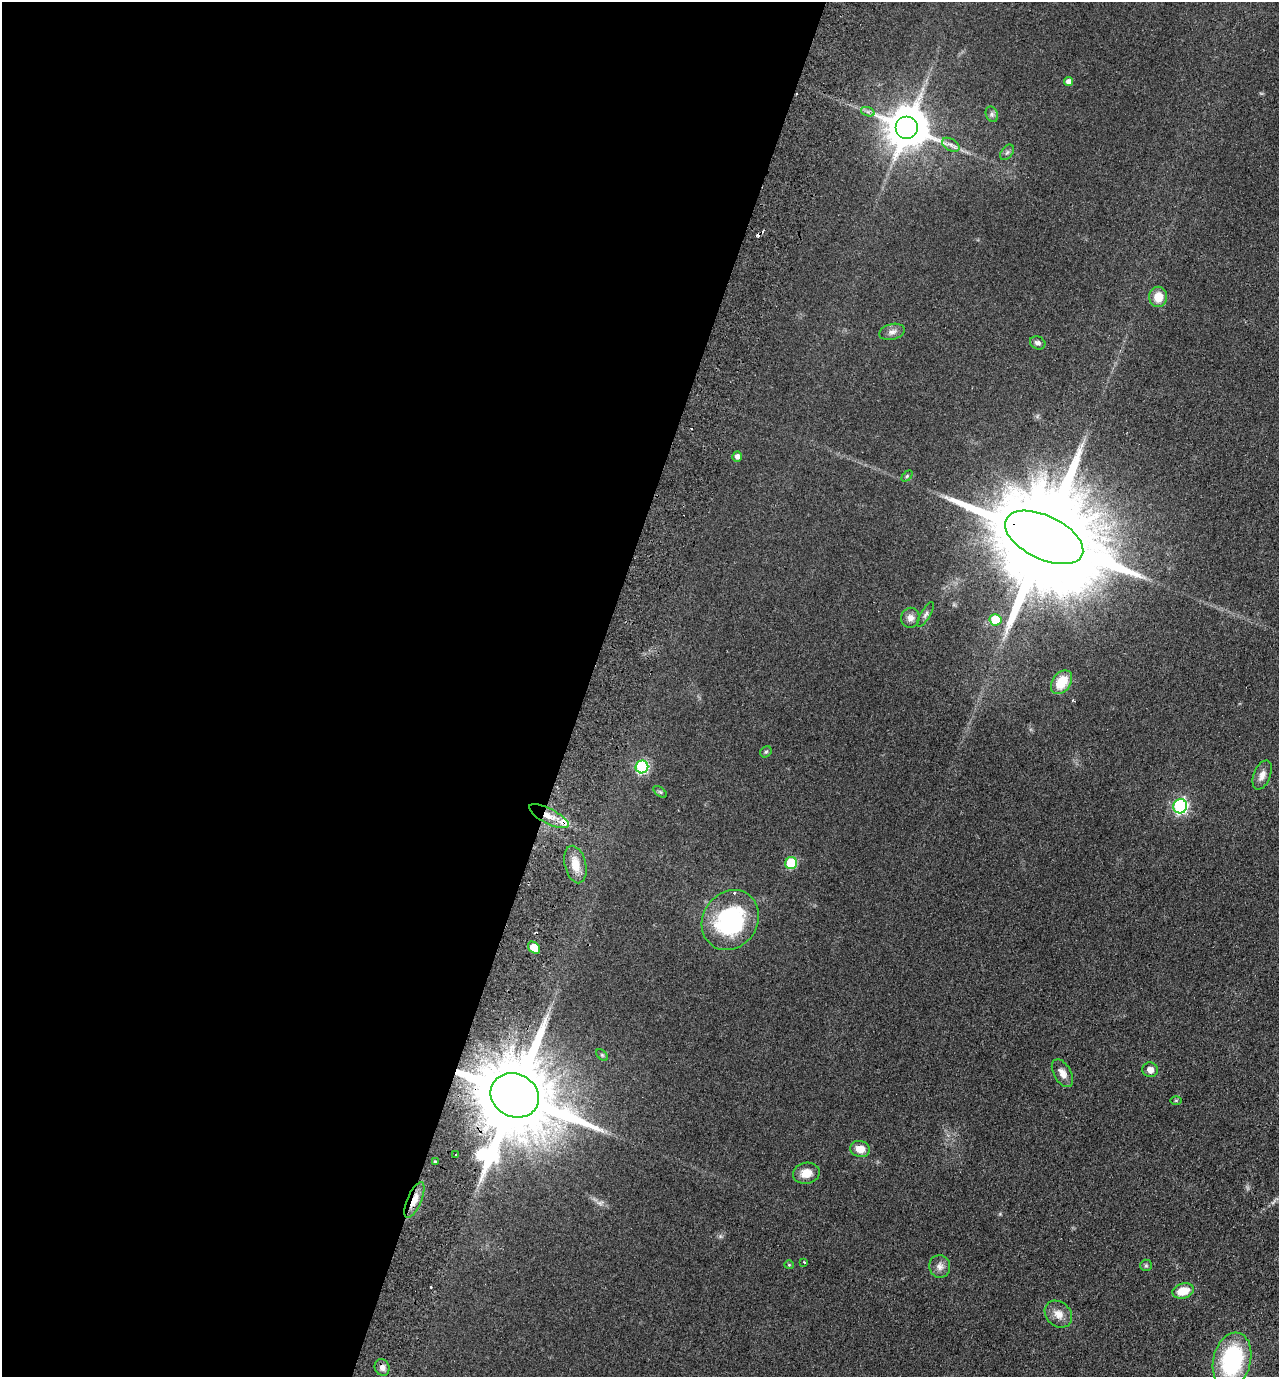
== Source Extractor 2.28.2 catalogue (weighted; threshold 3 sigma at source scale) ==
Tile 5 of 4 x 4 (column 1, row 2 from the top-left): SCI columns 326-1602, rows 2776-4150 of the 5626 x 5551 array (HDU 1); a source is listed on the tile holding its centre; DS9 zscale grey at full resolution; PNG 1281 x 1379 px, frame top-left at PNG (2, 2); each listed source drawn as its Kron ellipse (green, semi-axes under 4 px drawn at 4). Shown black and unused: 46% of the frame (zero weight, under 2 of 3 exposures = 3% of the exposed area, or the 3 px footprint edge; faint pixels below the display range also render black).
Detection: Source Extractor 2.28.2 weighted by HDU 2 'WHT'; one run over the whole footprint, this tile lists its part. Background 0.0879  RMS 0.0099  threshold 0.0443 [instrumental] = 3 sigma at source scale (4.5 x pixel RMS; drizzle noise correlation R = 1.50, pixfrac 1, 0.05/0.05 arcsec/px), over >= 5 px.
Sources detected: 50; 4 cosmic-ray / hot-pixel residue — neither listed nor drawn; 2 inside a brighter listed object's ellipse — not listed separately; the other 44 listed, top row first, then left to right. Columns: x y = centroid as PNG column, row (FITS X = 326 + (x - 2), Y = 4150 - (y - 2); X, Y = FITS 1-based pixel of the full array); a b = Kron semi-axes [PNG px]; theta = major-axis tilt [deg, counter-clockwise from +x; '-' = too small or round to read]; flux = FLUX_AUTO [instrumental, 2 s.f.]
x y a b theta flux
1069 82 4 4 - 5.4
868 112 7 4 -18 2.5
992 114 8 6 -70 2.5
907 128 11 11 - 3500
951 145 9 6 -29 3.9
1007 152 8 5 54 2.4
1158 297 10 9 - 15
892 332 13 8 14 5.1
1038 343 8 6 -23 3.6
737 457 5 4 - 4.3
907 476 6 4 45 1.3
1044 537 42 21 -26 40000
926 614 14 5 59 2.9
910 618 10 9 - 5.9
995 620 6 5 - 29
1061 682 13 9 53 22
766 752 6 5 - 1.4
642 767 6 6 - 120
1262 775 15 8 68 6.7
660 792 8 4 -36 1.6
1180 806 7 6 - 170
549 816 22 7 -27 13
791 863 6 6 - 53
575 865 19 10 -76 15
730 920 31 27 55 110
534 948 7 5 -45 23
602 1055 7 4 -45 1.5
1150 1070 8 7 - 5.5
1062 1073 15 8 -60 7.9
515 1095 25 21 -27 19000
1176 1100 6 4 0 0.98
860 1149 10 8 -16 11
456 1155 3 2 - 1.6
435 1162 3 3 - 3.2
806 1173 13 10 12 12
414 1200 19 7 67 11
804 1262 3 2 - 0.89
789 1265 5 4 - 1.1
1146 1265 6 5 - 1.8
940 1266 11 10 - 6
1183 1291 11 7 16 18
1058 1314 15 12 -42 9.9
1232 1360 28 18 76 110
382 1367 8 7 - 4.8
Overlapping masked pixels (flux is a lower limit): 4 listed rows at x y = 1044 537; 549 816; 515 1095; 414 1200